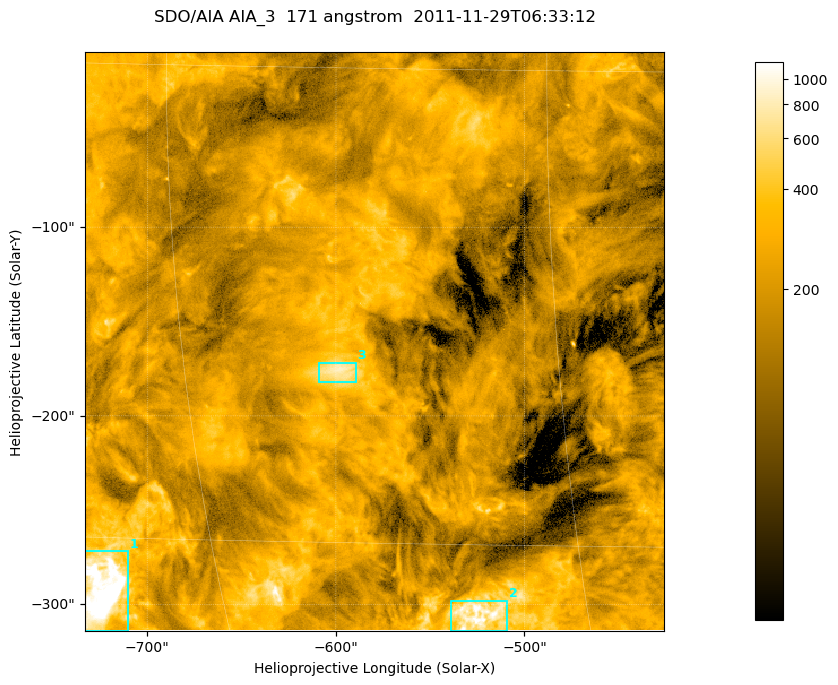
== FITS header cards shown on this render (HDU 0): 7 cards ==
TELESCOP= 'SDO/AIA '
INSTRUME= 'AIA_3   '
WAVELNTH=                  171
WAVEUNIT= 'angstrom'
DATE-OBS= '2011-11-29T06:33:12.35'
CTYPE1  = 'HPLN-TAN'
CTYPE2  = 'HPLT-TAN'

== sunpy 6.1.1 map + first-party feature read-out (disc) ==
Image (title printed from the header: SDO/AIA AIA_3  171 angstrom  2011-11-29T06:33:12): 512 x 512 px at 0.599 arcsec/px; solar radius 973 arcsec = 1622 px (partial field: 3.2% of the solar disc is inside the frame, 100% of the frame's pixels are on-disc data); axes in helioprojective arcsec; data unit not stated in the header (colour bar unlabelled)
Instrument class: DISC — disc imager (sunpy class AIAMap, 171 A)
Bright regions (active regions / flare kernels): reference = the on-disc median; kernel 5 px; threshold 5 sigma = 385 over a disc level ~194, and >= 1.15x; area >= 262 px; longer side >= 6 px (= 3.6 arcsec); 3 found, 3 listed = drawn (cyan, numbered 1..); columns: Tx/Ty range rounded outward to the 2 arcsec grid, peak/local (2 s.f.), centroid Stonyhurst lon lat
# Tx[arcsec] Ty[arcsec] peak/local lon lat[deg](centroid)
1 -734..-710 -314..-272 12 -51 -17
2 -540..-508 -314..-298 5.9 -34 -17
3 -610..-588 -182..-172 4.2 -38 -10